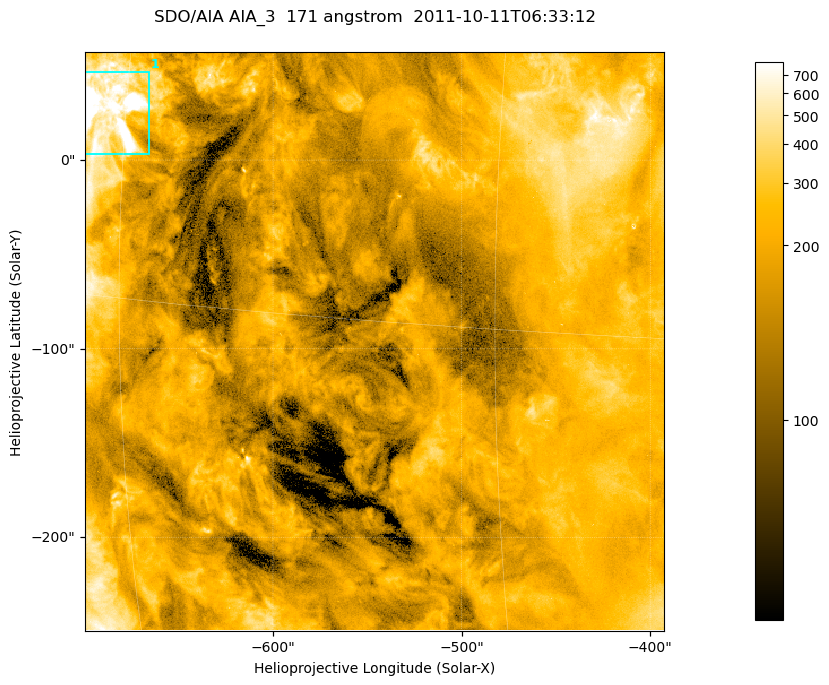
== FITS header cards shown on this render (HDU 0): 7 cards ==
TELESCOP= 'SDO/AIA '
INSTRUME= 'AIA_3   '
WAVELNTH=                  171
WAVEUNIT= 'angstrom'
DATE-OBS= '2011-10-11T06:33:12.34'
CTYPE1  = 'HPLN-TAN'
CTYPE2  = 'HPLT-TAN'

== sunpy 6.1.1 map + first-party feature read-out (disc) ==
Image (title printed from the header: SDO/AIA AIA_3  171 angstrom  2011-10-11T06:33:12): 512 x 512 px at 0.599 arcsec/px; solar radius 961 arcsec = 1603 px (partial field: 3.2% of the solar disc is inside the frame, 100% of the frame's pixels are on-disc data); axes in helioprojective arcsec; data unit not stated in the header (colour bar unlabelled)
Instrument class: DISC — disc imager (sunpy class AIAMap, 171 A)
Bright regions (active regions / flare kernels): reference = the on-disc median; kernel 5 px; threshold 5 sigma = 388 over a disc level ~190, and >= 1.15x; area >= 262 px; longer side >= 6 px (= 3.6 arcsec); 1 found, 1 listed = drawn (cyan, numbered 1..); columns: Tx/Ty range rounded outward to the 2 arcsec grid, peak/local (2 s.f.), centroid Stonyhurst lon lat
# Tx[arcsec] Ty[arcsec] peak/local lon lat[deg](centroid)
1 -700..-666 2..48 7.6 -46 +6